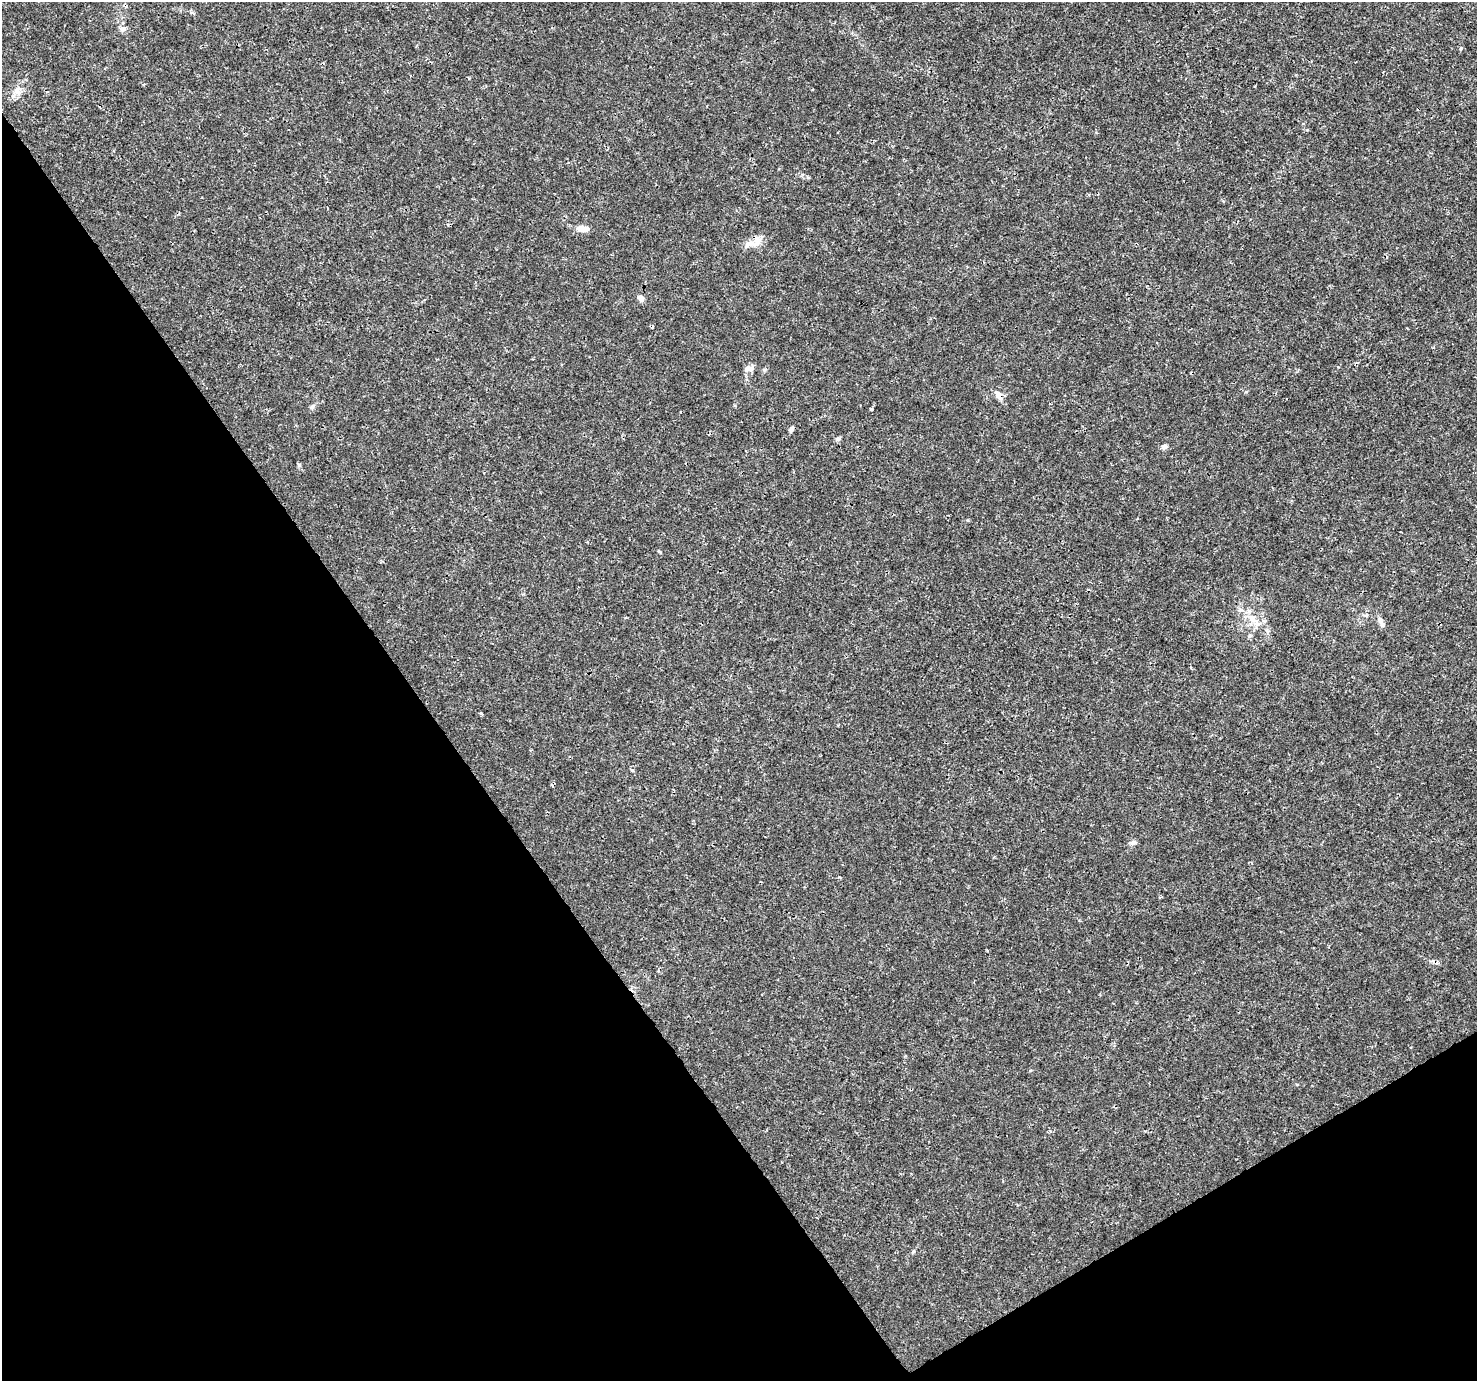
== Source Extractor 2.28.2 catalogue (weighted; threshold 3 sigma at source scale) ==
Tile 14 of 4 x 4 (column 2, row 4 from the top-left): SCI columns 1480-2954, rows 183-1561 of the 5904 x 5819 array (HDU 1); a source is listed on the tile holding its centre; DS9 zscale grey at full resolution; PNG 1479 x 1383 px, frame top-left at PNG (2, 2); no overlay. Shown black and unused: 33% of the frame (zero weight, under 3 of 4 exposures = <1% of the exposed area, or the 3 px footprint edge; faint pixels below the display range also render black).
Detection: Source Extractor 2.28.2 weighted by HDU 2 'WHT'; one run over the whole footprint, this tile lists its part. Background 0.00288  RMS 0.0011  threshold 0.00492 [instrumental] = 3 sigma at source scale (4.5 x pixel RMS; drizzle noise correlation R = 1.50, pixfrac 1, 0.0396/0.0396 arcsec/px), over >= 5 px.
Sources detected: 20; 1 cosmic-ray / hot-pixel residue — not listed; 1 inside a brighter listed object's ellipse — not listed separately; the other 18 listed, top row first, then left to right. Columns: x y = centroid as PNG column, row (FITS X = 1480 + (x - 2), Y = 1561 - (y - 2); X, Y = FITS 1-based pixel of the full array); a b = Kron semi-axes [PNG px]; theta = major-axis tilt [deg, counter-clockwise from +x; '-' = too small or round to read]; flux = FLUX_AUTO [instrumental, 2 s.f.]
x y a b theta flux
122 29 9 5 -36 0.32
1461 48 5 3 - 0.11
18 91 14 10 -78 0.85
583 229 15 7 -2 0.93
749 244 15 8 14 0.86
641 298 7 6 - 0.61
751 369 10 7 31 0.51
998 395 15 7 -63 0.71
312 406 7 5 30 0.21
872 409 4 4 - 0.12
791 429 6 5 - 0.31
838 439 7 5 12 0.27
1164 447 6 5 - 0.45
299 465 6 4 -46 0.15
1252 618 17 8 -44 1.3
1381 621 14 6 -67 0.55
481 713 4 3 - 0.15
1133 843 9 6 20 0.33
Overlapping masked pixels (flux is a lower limit): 1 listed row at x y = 998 395